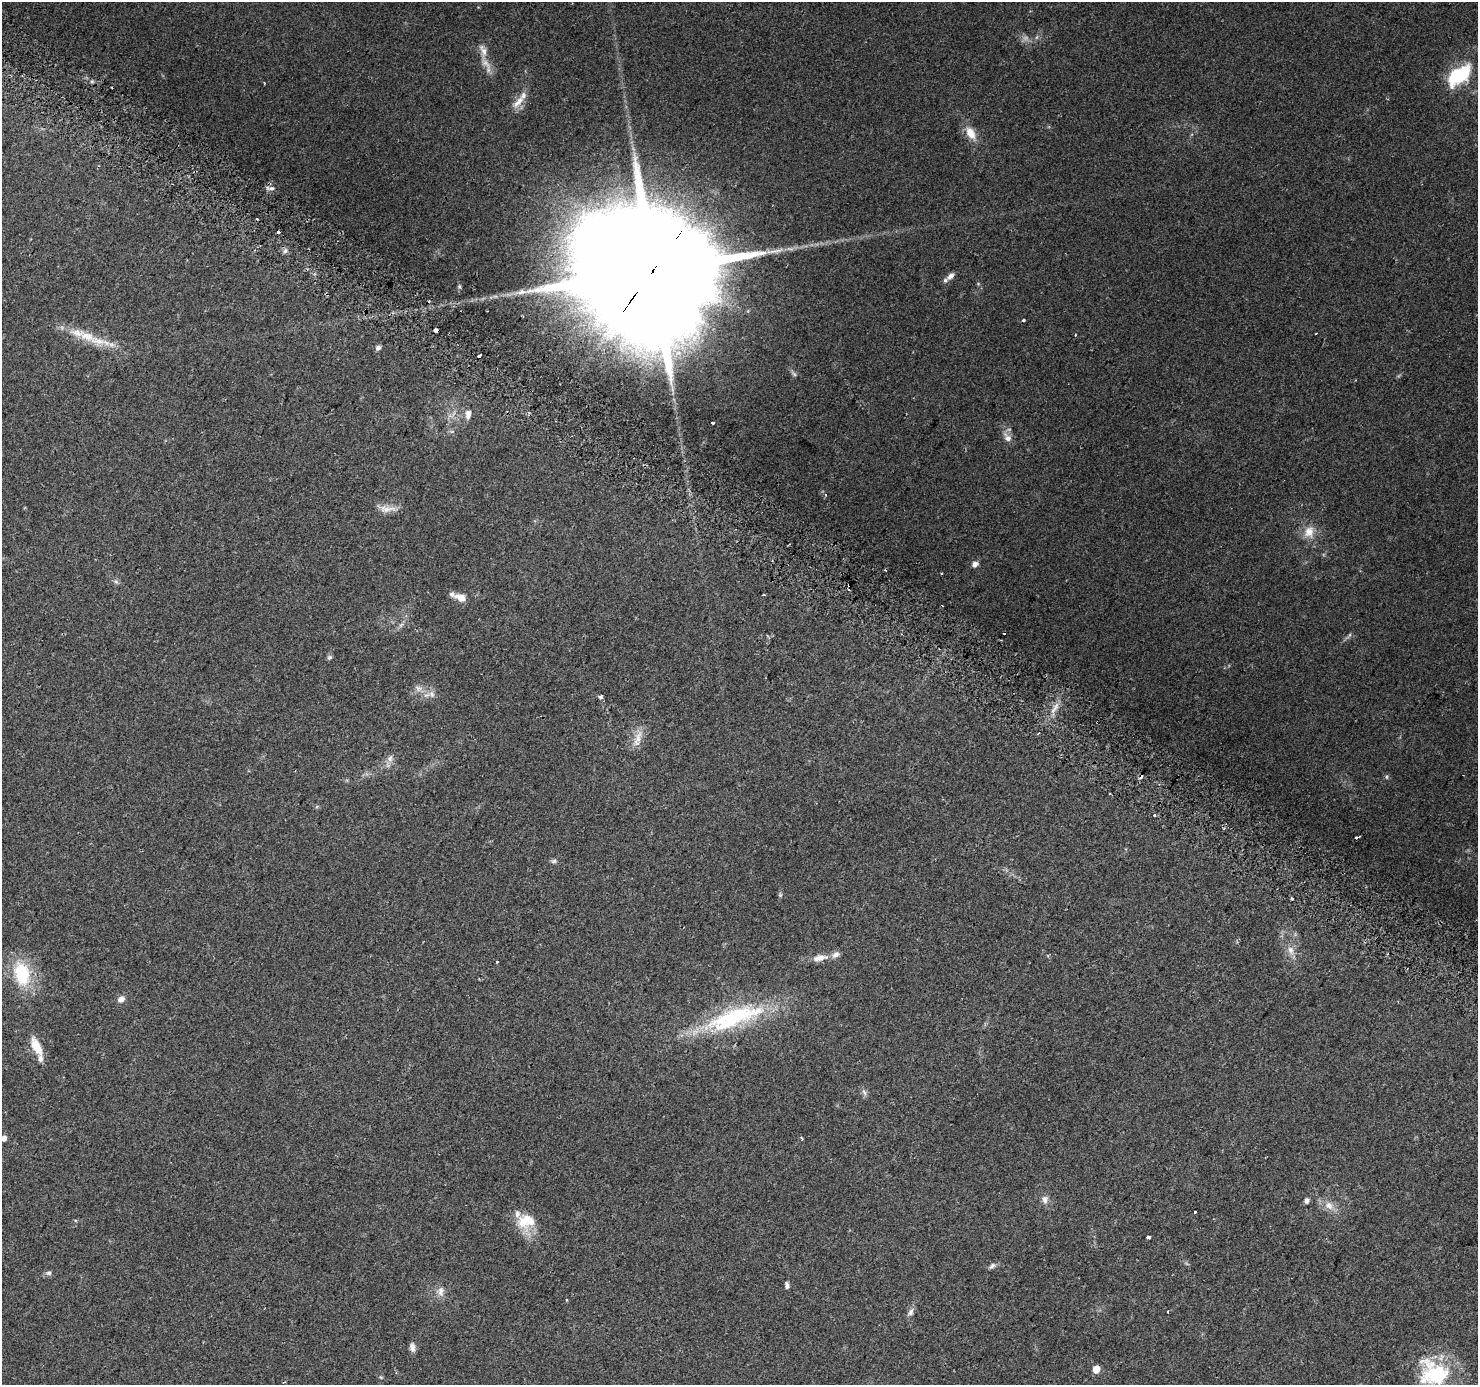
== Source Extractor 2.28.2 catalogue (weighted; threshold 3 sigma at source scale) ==
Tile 11 of 4 x 4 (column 3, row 3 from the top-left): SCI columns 2981-4456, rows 1664-3046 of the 5951 x 6026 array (HDU 1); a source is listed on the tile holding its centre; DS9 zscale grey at full resolution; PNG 1480 x 1387 px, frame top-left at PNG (2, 2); no overlay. Shown black and unused: <1% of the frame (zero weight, under 2 of 3 exposures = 2% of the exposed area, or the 3 px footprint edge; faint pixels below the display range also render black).
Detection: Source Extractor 2.28.2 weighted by HDU 2 'WHT'; one run over the whole footprint, this tile lists its part. Background 0.0976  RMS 0.0098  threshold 0.0442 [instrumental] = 3 sigma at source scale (4.5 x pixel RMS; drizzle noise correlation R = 1.50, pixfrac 1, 0.0396/0.0396 arcsec/px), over >= 5 px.
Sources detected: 88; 5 too faint to see at this stretch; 1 inside a brighter object's white glare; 12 cosmic-ray / hot-pixel residue — not listed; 7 inside a brighter listed object's ellipse — not listed separately; the other 63 listed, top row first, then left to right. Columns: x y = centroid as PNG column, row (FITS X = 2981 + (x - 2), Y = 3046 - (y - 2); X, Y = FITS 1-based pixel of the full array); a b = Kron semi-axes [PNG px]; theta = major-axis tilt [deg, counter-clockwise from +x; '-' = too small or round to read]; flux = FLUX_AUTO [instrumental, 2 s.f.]
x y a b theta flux
483 51 21 9 -75 9
1457 75 23 17 60 53
264 83 3 2 - 1.4
518 102 22 8 48 10
970 133 16 9 -60 14
270 188 13 3 -9 2.7
278 232 3 3 - 8.4
285 251 6 6 - 2.6
653 269 54 35 54 59000
950 276 12 7 40 5.2
459 287 5 3 - 1.1
521 292 13 7 13 5.3
429 301 3 2 - 1.4
1023 320 4 3 - 1.5
435 330 4 3 - 21
98 341 40 11 -12 23
378 348 5 5 - 4
468 414 12 7 85 5.7
713 423 4 3 - 3.8
1008 438 11 9 -24 5.6
826 495 4 3 - 2.3
387 509 26 8 -1 9.3
1309 532 18 14 72 13
975 564 8 6 34 4.1
116 582 8 5 -29 2.3
461 597 13 8 -22 9.3
401 625 8 5 45 2.6
330 657 7 5 31 1.8
418 688 11 8 -20 5.4
432 694 11 6 -68 4.3
601 697 5 4 - 2.3
1056 707 15 3 58 4.6
638 739 28 8 73 11
390 758 10 7 71 4.6
1386 777 6 4 -90 1.2
1154 815 3 3 - 2
1356 837 4 3 - 3.4
554 861 8 5 16 2.2
1292 899 3 3 - 2.8
1290 950 13 8 -70 7
820 958 22 9 10 10
497 962 3 3 - 2.8
22 974 29 18 -76 51
121 999 9 7 27 5.1
734 1018 80 23 19 120
36 1046 24 10 -63 17
864 1092 10 5 -62 2.7
4 1138 6 5 - 4.8
1045 1199 12 8 -83 5.1
1306 1201 5 4 - 4.1
1329 1205 13 11 -54 9
1195 1212 3 3 - 1.2
526 1221 25 21 12 26
1149 1237 4 3 - 3.3
992 1266 10 6 44 3
48 1273 8 5 1 2.6
787 1286 8 5 -83 3
441 1291 15 9 -90 6.6
911 1312 11 6 68 4
1168 1312 3 2 - 1.7
412 1347 11 6 -83 4.5
1096 1369 5 5 - 14
1434 1373 40 33 -16 74
Overlapping masked pixels (flux is a lower limit): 1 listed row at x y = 653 269
Isophote crosses this tile's border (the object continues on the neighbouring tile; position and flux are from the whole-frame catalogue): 1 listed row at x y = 4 1138